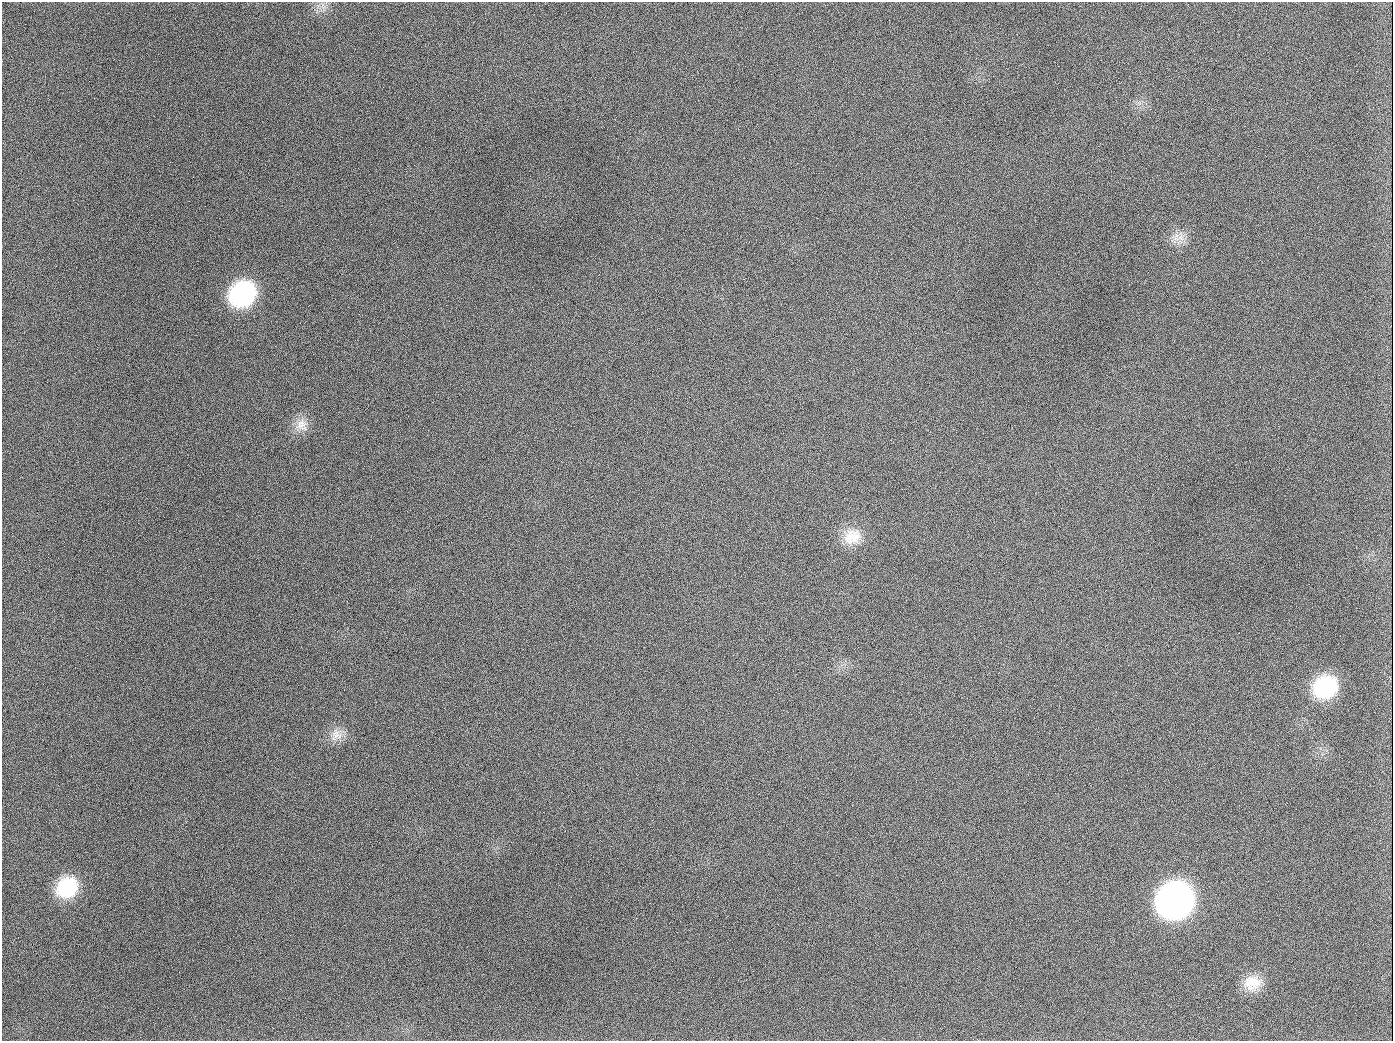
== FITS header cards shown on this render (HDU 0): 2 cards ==
NAXIS1  =                 1391
NAXIS2  =                 1039

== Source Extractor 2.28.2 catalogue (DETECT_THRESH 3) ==
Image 1391 x 1039 px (HDU 0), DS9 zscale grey, 1 PNG px = 1 image px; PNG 1395 x 1043 px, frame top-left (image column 1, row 1039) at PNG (2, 2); no overlay
Background 2010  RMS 82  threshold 245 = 3 sigma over >= 5 px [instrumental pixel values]
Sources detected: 13; all 13 listed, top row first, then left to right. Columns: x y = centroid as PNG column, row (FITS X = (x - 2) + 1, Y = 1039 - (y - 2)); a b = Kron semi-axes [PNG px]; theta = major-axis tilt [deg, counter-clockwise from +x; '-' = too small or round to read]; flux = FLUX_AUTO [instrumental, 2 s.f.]
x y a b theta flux
323 5 10 5 87 1.9e+04
189 126 2 2 - 5.4e+03
1181 238 13 9 -63 5.0e+04
242 294 25 21 37 6.7e+05
654 407 2 2 - 3.1e+03
302 425 18 17 - 7.8e+04
852 537 25 21 18 1.4e+05
1325 687 25 21 24 4.2e+05
336 735 18 15 49 7.2e+04
67 887 24 21 37 3.2e+05
1175 900 25 23 34 3.0e+06
1252 983 23 18 12 1.3e+05
944 1026 2 2 - 3.7e+03